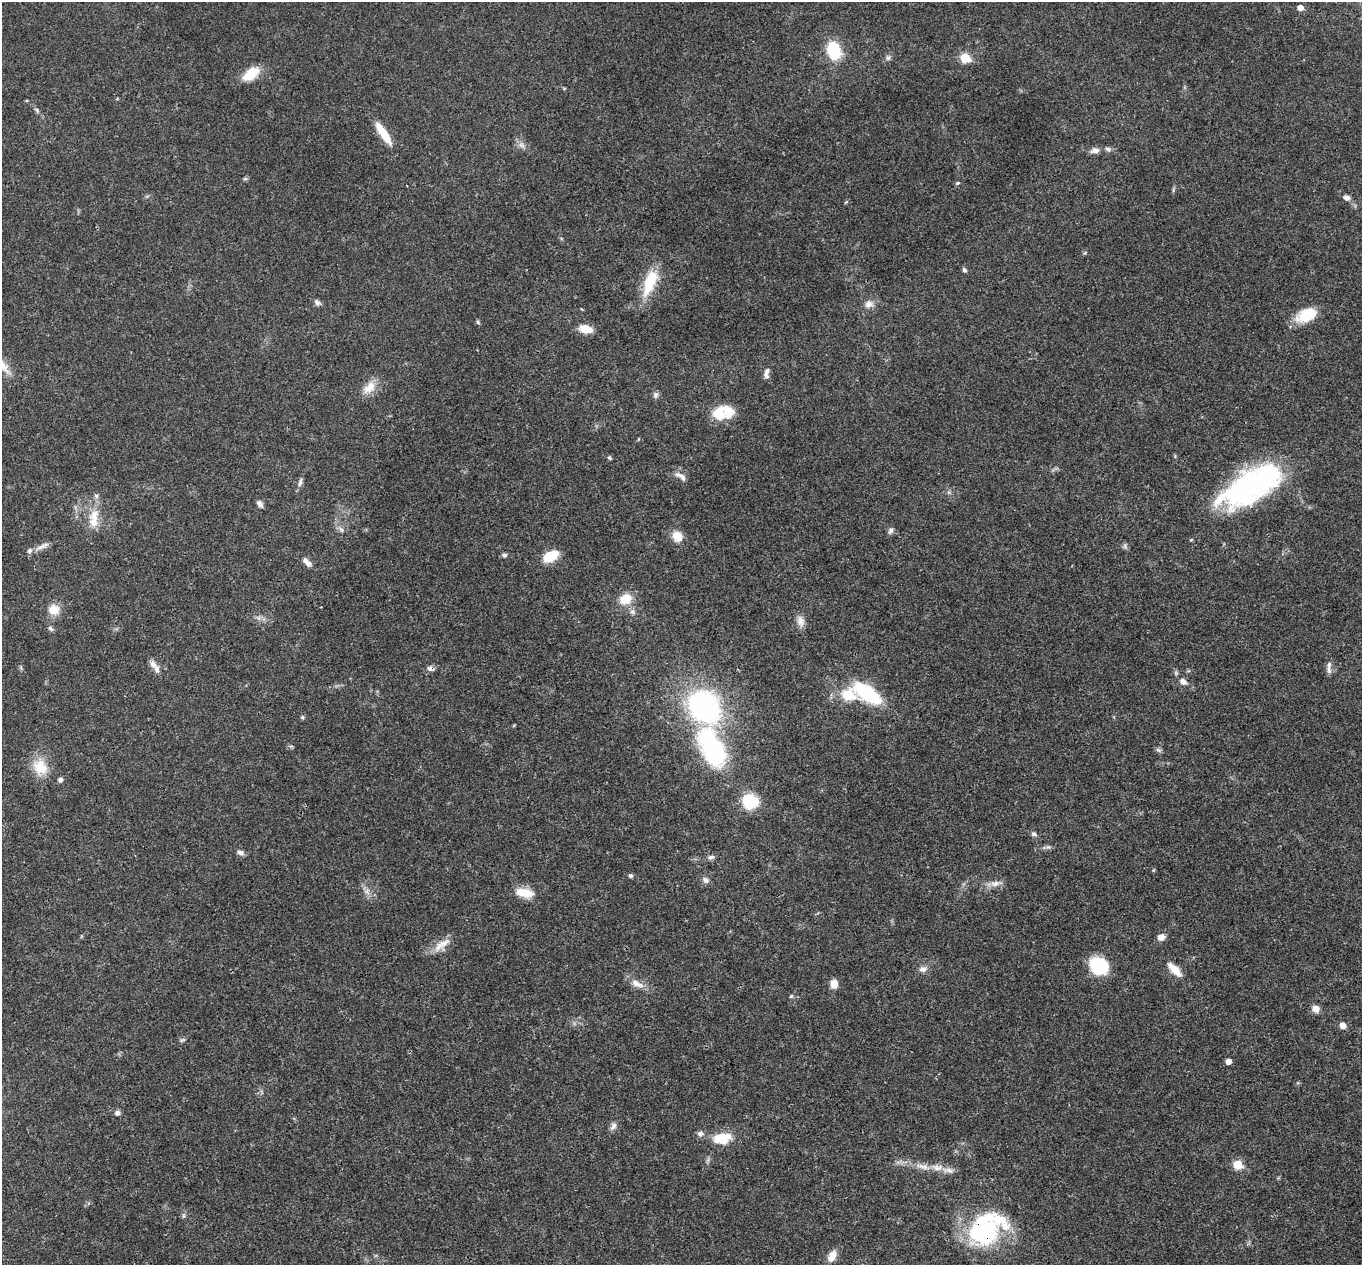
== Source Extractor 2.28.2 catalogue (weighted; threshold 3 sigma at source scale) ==
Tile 7 of 4 x 4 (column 3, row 2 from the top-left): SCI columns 2724-4083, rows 2796-4058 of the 5444 x 5458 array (HDU 1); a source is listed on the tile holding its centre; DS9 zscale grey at full resolution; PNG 1364 x 1267 px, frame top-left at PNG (2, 2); no overlay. Shown black and unused: <1% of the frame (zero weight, under 3 of 4 exposures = <1% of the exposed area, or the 3 px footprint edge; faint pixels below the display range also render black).
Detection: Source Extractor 2.28.2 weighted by HDU 2 'WHT'; one run over the whole footprint, this tile lists its part. Background 0.0168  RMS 0.0022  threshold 0.00981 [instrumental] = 3 sigma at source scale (4.5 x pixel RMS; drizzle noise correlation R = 1.50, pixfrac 1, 0.05/0.05 arcsec/px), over >= 5 px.
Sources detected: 97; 1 inside a brighter object's white glare — not listed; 8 inside a brighter listed object's ellipse — not listed separately; the other 88 listed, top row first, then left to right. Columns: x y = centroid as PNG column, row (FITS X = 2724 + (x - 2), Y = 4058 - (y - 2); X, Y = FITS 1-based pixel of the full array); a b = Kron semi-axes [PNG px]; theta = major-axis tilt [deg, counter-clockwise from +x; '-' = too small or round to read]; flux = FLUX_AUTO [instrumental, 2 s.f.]
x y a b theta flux
1300 8 5 5 - 1.6
834 50 15 11 -74 11
888 58 8 7 - 0.65
965 58 6 5 - 8
251 74 23 12 37 4.7
36 110 7 4 -47 0.42
383 133 30 8 -56 4.7
521 145 10 6 -27 0.93
1108 149 9 5 -11 0.65
1095 150 12 8 9 1.3
245 179 6 4 1 0.34
957 183 6 4 21 0.32
1346 197 8 6 -25 1
1085 253 5 4 - 0.26
964 270 7 5 -60 0.48
650 282 36 14 68 7.4
317 302 9 6 -48 0.71
869 304 12 10 21 1.5
1306 315 25 14 23 6.2
478 322 6 5 - 0.31
585 329 13 8 -12 3.6
2 365 29 9 -49 3.2
766 372 12 5 61 0.77
369 388 21 13 43 3
656 395 9 7 74 0.65
719 413 20 17 65 4.6
609 458 6 4 -45 0.33
681 476 18 6 -36 1.2
300 482 13 5 76 0.77
1251 486 67 28 30 47
96 496 6 5 - 0.54
260 504 9 6 -51 0.81
94 515 19 13 71 3.8
341 529 9 4 -48 0.57
890 530 9 7 75 0.68
677 536 13 11 -55 2.7
42 546 23 6 27 1.5
504 555 5 5 - 0.64
551 556 16 10 28 5.6
308 564 8 7 - 0.92
625 599 16 13 27 4.2
54 609 15 13 3 2.9
633 612 8 7 - 0.8
800 621 15 9 -75 1.6
50 628 8 6 -51 0.55
153 664 15 8 -45 1.5
431 668 9 7 -16 0.81
1329 670 11 7 -77 0.85
1183 681 8 7 - 1.2
867 693 24 12 -32 20
848 695 7 6 - 13
704 707 37 29 -58 43
302 717 5 5 - 0.34
1158 750 8 5 -44 0.47
714 752 29 22 -72 25
40 767 24 18 -60 5.1
60 779 5 5 - 0.83
750 801 15 14 - 8.5
1034 834 9 5 -9 0.53
241 852 10 6 -18 0.76
711 857 8 6 16 0.7
630 875 5 5 - 0.51
705 880 9 7 -60 0.79
996 884 17 7 8 1.6
367 892 9 4 -45 0.73
525 893 22 11 -10 4
1161 937 9 7 15 1.4
442 945 29 9 35 2.7
1099 966 18 15 -35 12
923 969 12 8 8 1.2
1174 969 21 8 -45 3
637 984 20 8 -24 2.1
834 984 9 7 89 2.2
791 996 5 5 - 0.29
1316 1009 9 8 - 1.5
1343 1025 5 5 - 2
182 1040 9 4 26 0.44
1228 1061 5 4 - 1.5
117 1113 7 6 - 0.76
613 1126 12 7 51 0.92
700 1133 7 7 - 0.88
722 1138 22 13 8 5.5
1238 1165 6 5 - 7.3
923 1167 24 7 -13 2.6
948 1170 18 7 -10 1.5
183 1216 6 4 71 0.35
984 1232 38 28 12 28
832 1256 15 9 64 2
Overlapping masked pixels (flux is a lower limit): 3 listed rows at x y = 1251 486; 431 668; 984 1232
Isophote crosses this tile's border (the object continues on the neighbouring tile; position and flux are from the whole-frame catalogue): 2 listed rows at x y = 2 365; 1251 486